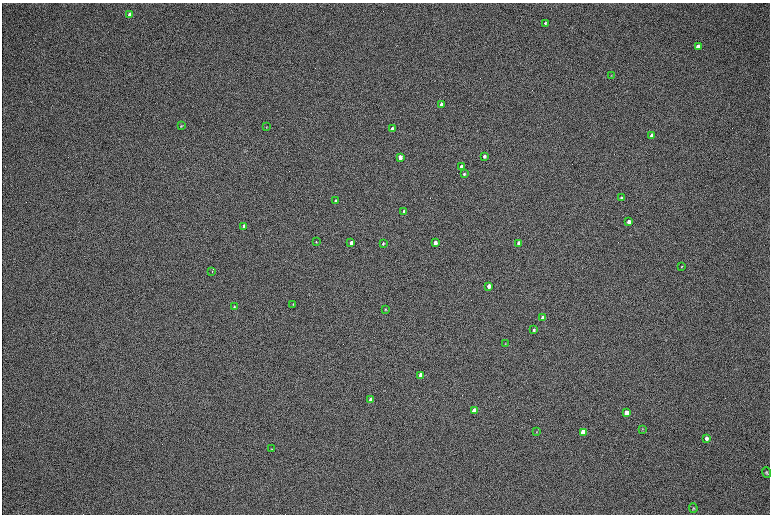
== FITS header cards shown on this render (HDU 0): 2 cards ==
NAXIS1  =                 1536 / length of data axis 1
NAXIS2  =                 1024 / length of data axis 2

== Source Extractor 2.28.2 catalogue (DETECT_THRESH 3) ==
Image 1536 x 1024 px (HDU 0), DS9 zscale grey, zoomed out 1/2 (1 PNG px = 2 x 2 image px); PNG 772 x 516 px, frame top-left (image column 1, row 1023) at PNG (2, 3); each listed source drawn as its Kron ellipse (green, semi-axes under 4 px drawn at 4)
Background 166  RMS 20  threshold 60.3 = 3 sigma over >= 5 px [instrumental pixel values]
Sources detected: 44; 1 cannot appear on this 1/2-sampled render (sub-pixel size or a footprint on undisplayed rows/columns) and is neither listed nor drawn; the other 43 listed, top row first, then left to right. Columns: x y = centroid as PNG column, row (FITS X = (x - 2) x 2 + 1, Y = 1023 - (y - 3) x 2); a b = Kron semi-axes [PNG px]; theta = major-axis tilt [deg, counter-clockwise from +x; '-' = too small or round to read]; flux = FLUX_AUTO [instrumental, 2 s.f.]
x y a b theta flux
130 14 4 3 - 18000
545 23 3 3 - 5000
698 47 4 3 - 20000
611 75 4 3 - 2600
441 105 3 3 - 49000
181 126 4 3 - 2200
266 127 3 2 - 1400
392 129 3 3 - 24000
652 136 4 3 - 27000
484 156 3 3 - 13000
400 157 3 3 - 41000
461 167 3 3 - 28000
464 174 3 2 - 5800
621 198 3 3 - 8400
336 201 3 3 - 21000
404 212 3 3 - 14000
629 222 4 3 - 22000
244 226 3 3 - 17000
316 242 3 2 - 3300
351 243 3 3 - 42000
383 243 3 2 - 3600
435 243 3 3 - 32000
519 243 3 3 - 37000
681 266 2 1 - 3500
212 272 2 1 - 2000
489 286 3 3 - 37000
293 304 4 2 - 2400
234 307 3 3 - 3700
385 309 3 3 - 2200
543 317 3 3 - 18000
534 330 3 3 - 5500
505 344 3 2 - 2000
421 375 3 3 - 110000
371 400 3 3 - 65000
474 411 4 3 - 160000
627 413 4 3 - 100000
642 429 4 3 - 3100
537 432 3 3 - 2500
583 432 4 3 - 79000
706 438 4 3 - 11000
272 449 4 3 - 3100
767 473 5 3 - 4700
693 508 4 3 - 3600
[1 sub-pixel or undisplayed-footprint detection neither listed nor drawn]